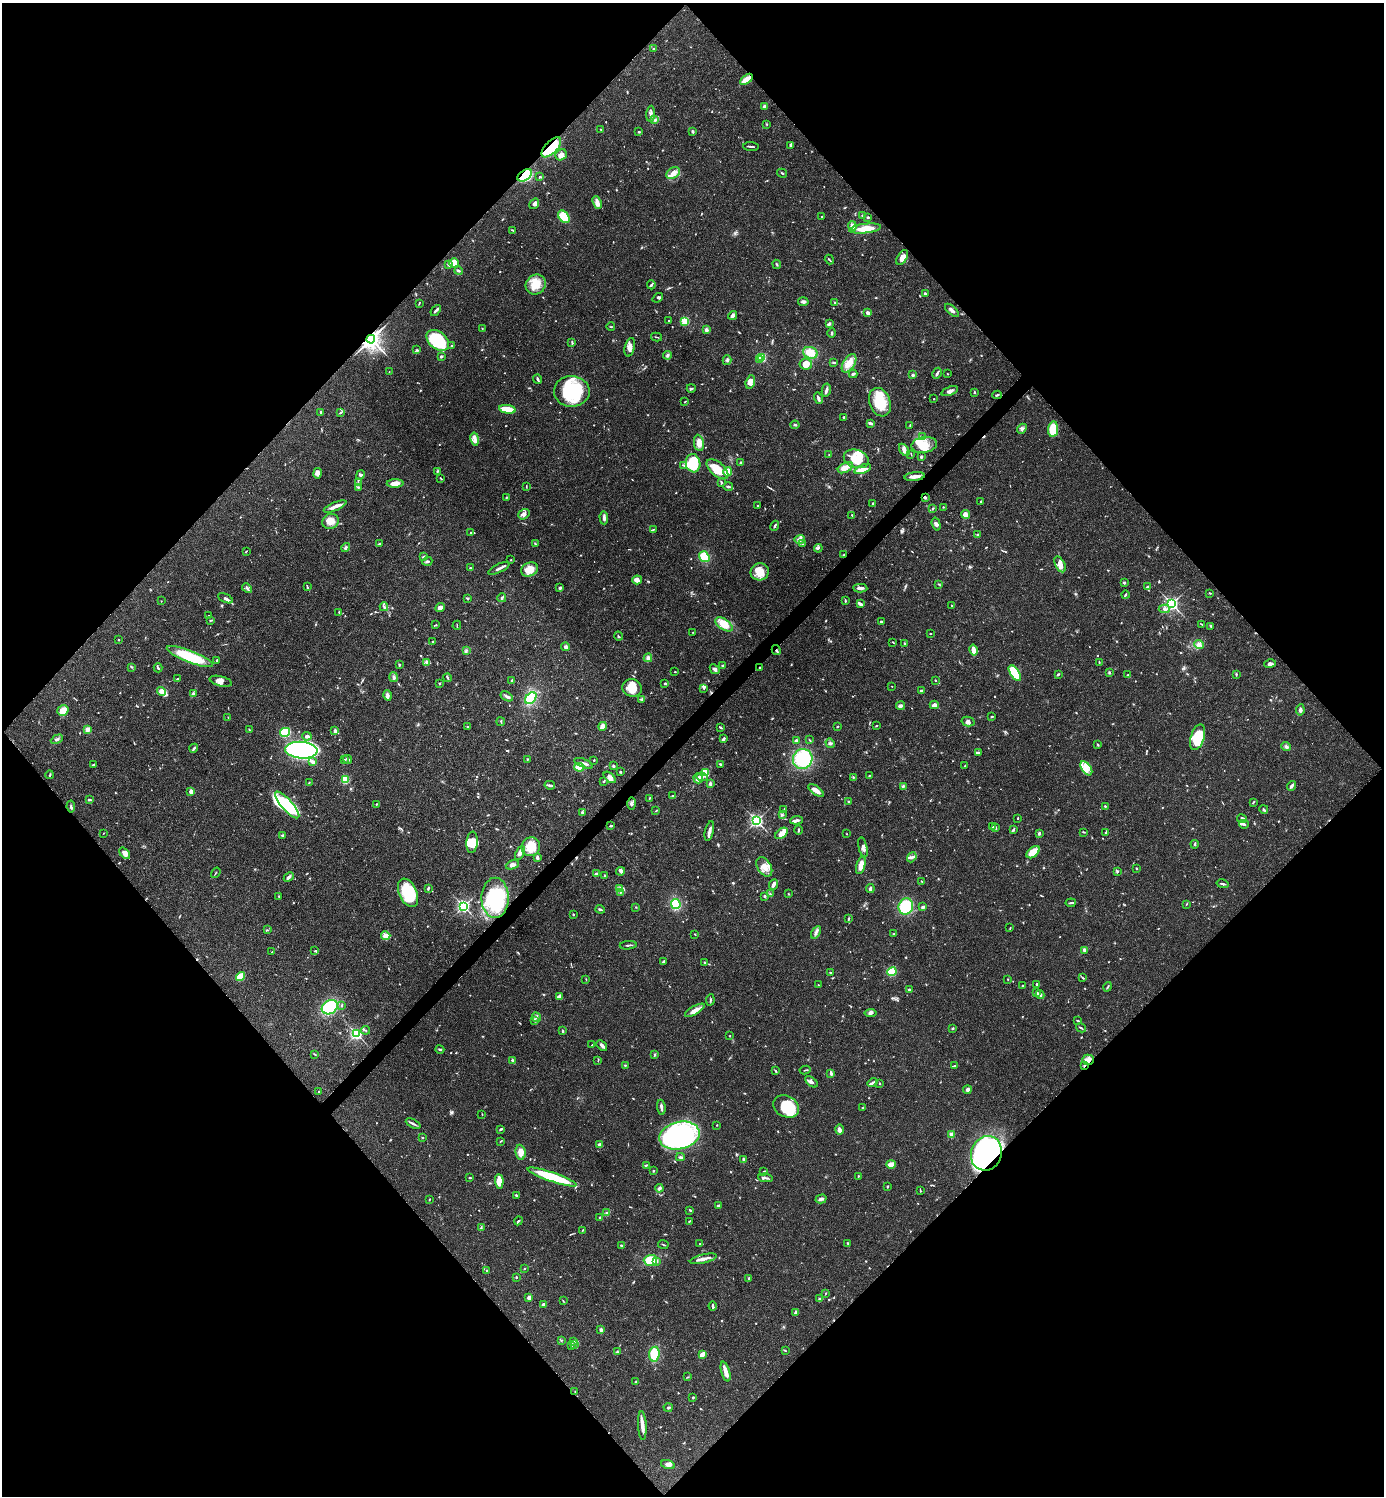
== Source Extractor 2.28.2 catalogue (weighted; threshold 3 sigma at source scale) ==
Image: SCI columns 299-5823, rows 2-5977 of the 5981 x 5981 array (HDU 1 of 3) = the unmasked area's bounding box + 8 px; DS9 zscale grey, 4 x 4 block average (1 PNG px = mean of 4 x 4 image px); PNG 1386 x 1498 px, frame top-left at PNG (2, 3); each listed source drawn as its Kron ellipse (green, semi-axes under 4 px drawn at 4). Shown black and unused: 51% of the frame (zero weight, under 3 of 4 exposures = <1% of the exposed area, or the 3 px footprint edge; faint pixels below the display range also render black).
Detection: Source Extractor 2.28.2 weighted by HDU 2 'WHT'. Background 0.0389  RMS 0.0027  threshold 0.0121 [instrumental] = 3 sigma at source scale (4.5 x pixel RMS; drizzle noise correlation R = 1.50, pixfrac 1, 0.05/0.05 arcsec/px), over >= 5 px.
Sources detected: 1036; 12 too faint to see at this stretch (4 x 4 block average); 9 inside a brighter object's white glare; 6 cosmic-ray / hot-pixel residue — neither listed nor drawn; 25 coinciding with a brighter row at this scale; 79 inside a brighter listed object's ellipse — not listed separately; of the other 905, all 500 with FLUX_AUTO >= 1.01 (the completeness limit of this list) listed and drawn (405 fainter detections not listed), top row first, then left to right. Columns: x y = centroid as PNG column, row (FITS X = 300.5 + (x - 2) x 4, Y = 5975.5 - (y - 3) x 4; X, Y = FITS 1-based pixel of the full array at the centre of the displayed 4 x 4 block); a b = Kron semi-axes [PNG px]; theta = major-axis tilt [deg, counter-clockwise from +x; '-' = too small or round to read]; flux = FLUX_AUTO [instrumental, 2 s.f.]
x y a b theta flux
653 49 2 2 - 3.4
746 79 7 3 37 22
764 106 3 2 - 5.4
651 114 8 3 87 5.8
655 120 3 2 - 2.1
767 124 2 2 - 1.3
601 129 2 2 - 1.1
692 131 3 2 - 2.6
639 132 2 2 - 1.9
790 145 3 2 - 3.6
751 146 8 2 -4 2.6
551 147 13 6 46 56
561 155 6 5 - 10
673 173 7 5 30 10
782 173 5 2 - 2.2
525 175 8 5 35 98
540 177 2 2 - 1.8
597 202 6 4 -70 7.4
534 204 6 2 55 4.8
863 215 2 2 - 4.4
822 216 2 2 - 1.2
564 217 7 5 -49 43
868 217 3 2 - 1.7
852 226 5 3 - 7
865 229 16 4 6 29
513 230 4 2 - 2.2
902 258 8 5 57 11
829 260 5 2 - 1.8
454 263 5 4 - 20
449 264 2 2 - 18
777 264 4 2 - 1.7
458 271 4 2 - 3.7
536 285 10 9 - 27
651 285 4 2 - 2.8
925 294 3 2 - 2.6
658 298 6 3 39 2.6
803 302 5 3 - 4.6
835 302 3 2 - 2.2
419 303 3 2 - 1.5
436 310 6 2 51 3.9
952 310 8 3 -42 5.4
868 313 4 3 - 6.3
733 315 5 4 - 3.9
669 320 2 2 - 2.7
685 321 2 2 - 44
829 324 3 2 - 3.9
611 327 4 2 - 1.2
482 328 2 2 - 1
706 330 3 3 - 5
832 333 5 2 - 2
656 337 5 2 - 1.3
371 339 4 4 - 910
438 340 12 8 -39 95
572 343 4 2 - 1.8
451 345 3 2 - 1.5
630 347 9 5 76 8.6
417 350 3 2 - 2
810 353 7 5 -19 25
667 355 4 3 - 3.3
441 356 2 2 - 9.6
762 358 2 2 - 93
760 359 2 2 - 9.7
727 360 5 3 - 2.9
834 362 3 2 - 1.8
849 363 10 5 58 16
806 364 6 5 - 18
389 372 2 2 - 1.1
937 373 6 2 61 4.4
853 374 4 2 - 3.7
947 374 2 2 - 1.1
913 375 2 2 - 7.8
538 379 4 2 - 3.6
750 382 7 4 74 13
691 388 4 2 - 2.3
826 390 7 3 78 4.5
572 391 18 15 -2 120
950 391 9 3 22 5.6
975 392 3 2 - 2
997 395 5 2 - 2.3
818 398 6 3 -73 4.9
934 399 2 2 - 1.4
685 401 3 2 - 1.1
880 402 15 10 -69 51
507 409 8 2 -10 55
321 412 2 2 - 7.8
340 413 4 2 - 1.7
844 417 2 2 - 2
870 423 4 2 - 4.7
795 425 4 2 - 2.1
910 425 3 2 - 1.1
1022 429 5 4 - 4.6
1053 429 8 5 83 55
922 436 2 2 - 1.1
475 439 6 4 -79 7.5
699 443 8 5 -81 14
924 445 13 8 8 24
904 450 7 4 -55 6.8
911 454 4 2 - 1
829 455 2 2 - 1.1
921 457 3 3 - 1.9
856 459 13 9 -19 40
693 463 9 7 -81 67
740 463 3 2 - 2.3
684 466 2 2 - 1.2
845 468 8 5 28 12
718 469 13 7 -41 37
863 469 9 4 22 11
437 471 3 2 - 1
728 472 5 4 - 22
317 473 5 4 - 5.4
360 475 5 3 - 3.3
915 476 10 2 6 15
441 478 3 2 - 1.5
721 482 3 2 - 2.2
358 483 3 2 - 1.2
395 483 8 4 1 13
728 486 5 2 - 4.6
358 487 2 2 - 2.4
526 487 3 2 - 1.1
925 497 2 2 - 3.8
506 498 3 2 - 1.4
981 501 2 2 - 1
873 504 3 2 - 2.9
335 506 12 4 22 9.8
757 506 4 2 - 2.1
943 507 2 2 - 1.2
932 509 4 2 - 1.8
524 514 6 4 35 6.9
966 514 4 4 - 8.3
852 515 3 2 - 1.7
604 518 7 3 -86 5.9
331 521 8 7 - 15
936 524 7 3 -75 4.7
775 526 5 2 - 2.8
654 529 4 2 - 1.3
471 533 2 2 - 1.3
977 535 4 2 - 1.7
800 539 5 3 - 4.8
380 544 3 2 - 2.7
535 544 4 2 - 1.5
802 544 3 2 - 1.1
346 547 5 2 - 3
818 548 4 2 - 2.4
246 551 3 2 - 1
844 554 3 2 - 1.3
423 557 3 2 - 2
704 557 6 5 - 31
511 560 2 2 - 1.1
427 561 5 3 - 3
1060 564 8 5 -64 10
470 568 2 2 - 1.9
499 568 12 2 26 6.3
529 569 9 6 24 27
760 572 9 8 - 23
637 580 5 4 - 7.4
1124 583 3 2 - 2.6
938 584 4 2 - 1.8
307 587 4 2 - 1.7
1147 587 4 2 - 1.9
247 588 5 2 - 3.9
560 588 3 2 - 3.7
860 588 7 3 -3 5.8
1210 593 3 2 - 1.6
1125 595 4 2 - 1.8
225 598 8 3 -25 4.4
467 598 3 2 - 1.5
502 598 4 3 - 3.2
161 601 2 2 - 1.2
845 601 3 2 - 2.1
860 604 4 2 - 7
1172 604 3 3 - 230
952 606 3 2 - 1.2
384 607 4 2 - 2.7
440 607 5 4 - 7.5
1164 609 6 3 1 4.7
339 612 2 2 - 1.6
209 616 2 2 - 1.1
211 620 4 2 - 1.4
881 622 3 2 - 2.8
724 624 10 5 -35 26
1201 624 3 2 - 1.3
436 625 2 2 - 2.3
457 625 4 2 - 1.1
1211 626 3 2 - 1.8
693 632 2 2 - 1.1
930 634 2 2 - 1
618 636 4 2 - 1.7
118 640 2 2 - 3.8
433 641 2 2 - 1.1
893 642 3 2 - 1.3
905 643 3 2 - 1.5
1199 645 5 3 - 5
566 647 4 3 - 5.1
466 650 3 3 - 2.3
776 650 5 2 - 3
973 650 6 2 -77 17
190 657 24 6 -21 80
648 658 4 3 - 5.1
217 660 3 2 - 2.2
427 662 4 3 - 3.6
1099 662 4 2 - 1
1270 664 6 3 16 5.2
399 665 2 2 - 2.9
723 666 2 2 - 2.3
132 667 2 2 - 1.4
760 667 2 2 - 1
158 668 4 2 - 2.1
715 669 5 3 - 4.3
675 672 2 2 - 1.2
1109 672 3 2 - 1.8
1015 673 9 4 -57 92
1058 674 3 2 - 2.1
1236 674 4 2 - 1.6
1128 675 3 2 - 1.4
393 677 5 2 - 2.7
447 678 4 2 - 2.6
177 679 2 2 - 1.2
512 680 3 2 - 1.4
935 680 2 2 - 1.3
221 681 11 5 -14 9.2
440 683 3 2 - 1.4
665 684 2 2 - 3.3
892 686 2 2 - 1
632 688 10 8 -17 28
704 688 4 3 - 2.8
162 691 5 3 - 15
921 691 3 3 - 2.3
193 694 3 3 - 2.4
388 695 5 3 - 5.6
507 696 7 2 -30 4.1
531 698 7 4 46 53
641 699 3 3 - 2.2
934 705 4 3 - 8.2
900 706 4 3 - 5.6
63 710 6 5 - 18
1300 710 5 3 - 4.2
992 717 3 2 - 1.5
228 718 3 2 - 1
501 722 4 2 - 1.3
968 722 6 4 -13 6.3
602 726 4 4 - 11
837 726 3 2 - 1.1
876 726 3 2 - 1.1
467 727 2 2 - 2
721 728 4 2 - 1.5
87 729 2 2 - 48
249 730 3 2 - 1.2
335 731 3 2 - 5.8
285 732 5 4 - 80
307 736 5 3 - 5.5
1197 737 13 7 72 59
57 739 6 3 27 3.5
724 739 3 2 - 4.6
810 740 4 2 - 1
796 741 3 2 - 4.2
830 743 5 3 - 3.3
1098 745 2 2 - 1.1
1286 747 5 3 - 4.5
194 748 4 2 - 3.5
301 750 16 8 -4 600
978 752 3 2 - 2.4
344 759 2 2 - 1.2
348 759 4 2 - 3.1
527 759 2 2 - 1.2
803 759 10 9 - 110
594 760 2 2 - 1.5
312 762 4 3 - 5.6
583 763 10 3 -21 6.4
720 764 2 2 - 1.9
93 765 4 2 - 1.4
613 766 2 2 - 4.4
965 766 3 2 - 1.4
579 767 5 3 - 37
1086 768 8 4 -54 12
620 772 2 2 - 2
705 773 4 3 - 59
50 775 4 2 - 1.7
869 775 2 2 - 1.4
610 777 7 4 -42 8.7
702 777 6 3 -6 4.4
853 777 2 2 - 1.2
698 778 5 4 - 8.5
345 780 4 3 - 35
604 781 3 2 - 1.6
309 782 2 2 - 1
710 784 4 3 - 3.8
550 785 5 3 - 3.7
903 786 3 3 - 2.4
1291 786 5 3 - 4.7
191 791 4 2 - 9.3
816 791 9 3 -37 15
673 796 3 2 - 1.8
649 798 3 2 - 1.4
89 800 3 2 - 3.6
848 802 2 2 - 1.9
1253 803 2 2 - 1.2
377 804 3 2 - 1.8
632 804 6 3 -89 3.7
287 805 17 5 -48 60
1105 806 2 2 - 1.4
71 807 6 2 -82 2.7
1264 809 4 2 - 2.1
784 810 3 2 - 1.7
656 811 2 2 - 1.1
582 812 3 2 - 1.7
782 815 3 2 - 1.6
1018 818 2 2 - 1.3
1242 819 5 3 - 4.2
797 820 6 2 6 5.5
756 821 3 3 - 320
1244 824 5 2 - 2.6
611 826 3 2 - 2.3
992 827 2 2 - 1.1
996 827 3 2 - 1.5
798 830 4 2 - 1.7
1013 830 4 3 - 2
709 831 10 2 76 7.9
1084 832 4 2 - 1.2
1106 832 3 2 - 1.3
103 833 2 2 - 1.2
782 833 7 4 36 15
1039 833 3 2 - 3.1
847 834 2 2 - 1.1
283 836 3 2 - 3.4
472 842 11 5 85 20
1195 844 4 2 - 2.2
531 847 9 9 - 34
863 847 10 4 -77 7.5
1033 852 7 5 41 29
125 853 6 4 -50 9.7
520 853 7 4 67 8.4
912 857 5 3 - 4.8
537 858 3 2 - 5.9
512 865 7 3 20 6.2
861 865 9 3 74 18
764 867 10 6 -58 16
1136 868 2 2 - 1.8
621 871 4 4 - 3.9
1117 872 4 2 - 2
216 873 6 2 55 1.4
596 874 4 3 - 3.9
604 875 2 2 - 1.7
289 877 5 2 - 4.6
921 881 3 2 - 1
773 884 5 2 - 5.9
1222 884 6 2 -13 2.6
428 888 4 2 - 2.4
870 888 4 2 - 4.8
620 889 4 3 - 3.5
620 892 2 2 - 1
408 893 15 9 -65 69
770 893 3 2 - 1.3
788 894 2 2 - 1.4
764 896 3 2 - 2.3
279 897 3 2 - 1.4
495 898 20 13 90 120
1071 903 5 2 - 2
676 904 5 4 - 58
1186 904 3 2 - 1.2
463 906 3 2 - 340
636 907 2 2 - 1.1
906 907 8 7 - 75
923 907 4 2 - 3.9
600 909 4 2 - 3
573 915 2 2 - 1.6
849 918 3 2 - 1.7
1010 928 3 2 - 1.3
267 930 3 2 - 1.5
816 932 7 3 61 4.7
695 934 2 2 - 1
894 934 3 2 - 1.1
386 936 4 4 - 13
628 945 8 2 6 3.1
1084 950 3 3 - 3
315 951 3 2 - 2
272 952 2 2 - 1.1
664 961 3 3 - 2.3
704 962 2 2 - 2.8
830 972 2 2 - 1
892 972 5 4 - 34
240 977 5 3 - 34
1083 978 4 2 - 1.6
586 979 2 2 - 1.2
1008 979 2 2 - 1.1
1037 984 2 2 - 2.2
818 985 2 2 - 1
1023 986 3 2 - 2.5
1107 987 5 2 - 1.6
909 990 3 2 - 4
1036 993 3 3 - 4.2
1040 995 4 3 - 4.4
559 996 4 2 - 3.4
710 1000 6 2 83 2.3
342 1005 2 2 - 1.6
330 1007 8 6 32 110
695 1010 11 3 30 12
871 1013 6 3 7 3.8
537 1017 5 2 - 3.5
535 1020 2 2 - 1.3
1078 1021 4 2 - 1.7
953 1028 4 2 - 1.3
1081 1028 5 2 - 1.8
365 1030 4 2 - 1.5
562 1031 3 2 - 1.8
356 1034 2 2 - 260
730 1036 2 2 - 1
592 1045 2 2 - 1.2
602 1045 6 3 -43 5.2
440 1049 4 2 - 1.8
315 1054 3 2 - 1.4
654 1055 3 2 - 2.2
512 1060 4 2 - 3.3
1088 1060 5 5 - 8.7
598 1061 3 2 - 1.1
625 1065 3 2 - 1.3
954 1066 3 2 - 1.7
1084 1066 3 2 - 1.6
805 1070 5 2 - 1.8
776 1071 3 2 - 2.2
831 1073 3 2 - 5
811 1082 7 3 -38 5
873 1083 5 2 - 3.6
880 1083 2 2 - 1.6
967 1090 4 3 - 6.3
319 1092 2 2 - 2.3
786 1106 13 10 -27 72
661 1107 7 2 -82 6.1
863 1108 3 2 - 2.2
482 1114 2 2 - 1
413 1124 8 2 -26 4.1
717 1125 2 2 - 1
501 1129 4 2 - 2.4
839 1129 5 3 - 7.4
952 1134 2 2 - 23
679 1136 20 13 14 280
422 1138 2 2 - 1.5
501 1141 3 2 - 1.4
600 1145 3 3 - 7.6
521 1152 7 5 -84 14
986 1153 17 15 68 460
680 1157 4 2 - 2.8
743 1160 4 3 - 2.4
891 1164 5 3 - 23
646 1165 3 2 - 1.9
653 1171 2 2 - 4.5
764 1171 3 2 - 1.5
858 1176 2 2 - 1.3
552 1177 26 4 -19 110
470 1178 3 2 - 2.2
765 1178 7 2 -6 3.9
499 1181 7 3 -87 27
887 1186 2 2 - 1.9
659 1188 4 3 - 4.7
920 1191 3 2 - 1.2
516 1195 2 2 - 2.2
429 1199 2 2 - 1.4
821 1199 6 3 16 4.7
718 1206 4 3 - 2.3
690 1210 3 2 - 2.3
607 1213 3 3 - 2.4
600 1218 3 2 - 1.6
518 1221 4 2 - 2
689 1221 3 2 - 1.1
481 1228 3 2 - 1.4
583 1230 2 2 - 1.2
700 1244 2 2 - 1
848 1244 3 2 - 1.1
621 1245 3 2 - 2
663 1245 5 2 - 1.6
703 1259 14 3 13 11
650 1260 7 5 1 34
657 1261 3 2 - 2.1
525 1268 2 2 - 1.2
486 1270 2 2 - 1.4
516 1277 2 2 - 1.5
749 1278 3 2 - 1.3
826 1293 2 2 - 1.1
529 1298 4 3 - 6.6
819 1299 3 2 - 3.8
563 1301 4 2 - 1
543 1304 3 2 - 6.1
713 1306 4 2 - 4.2
795 1312 4 2 - 4.9
601 1330 3 3 - 3
561 1340 2 2 - 1.3
574 1341 3 2 - 2.2
574 1344 3 2 - 1.7
572 1345 3 2 - 1.9
785 1350 3 2 - 1.3
617 1352 4 2 - 2.2
654 1354 7 5 84 42
702 1354 4 3 - 9.8
726 1372 10 3 -74 14
687 1377 3 2 - 1.1
636 1382 3 2 - 2.1
575 1391 2 2 - 1.1
693 1397 2 2 - 3.2
668 1407 4 2 - 2.2
642 1426 14 3 -87 13
668 1465 7 4 -18 6.6
Overlapping masked pixels (flux is a lower limit): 10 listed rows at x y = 746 79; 551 147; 525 175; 371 339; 925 497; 776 650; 760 667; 1088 1060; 1084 1066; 986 1153
Diffuse or blended objects may show on this block-average render without a row.